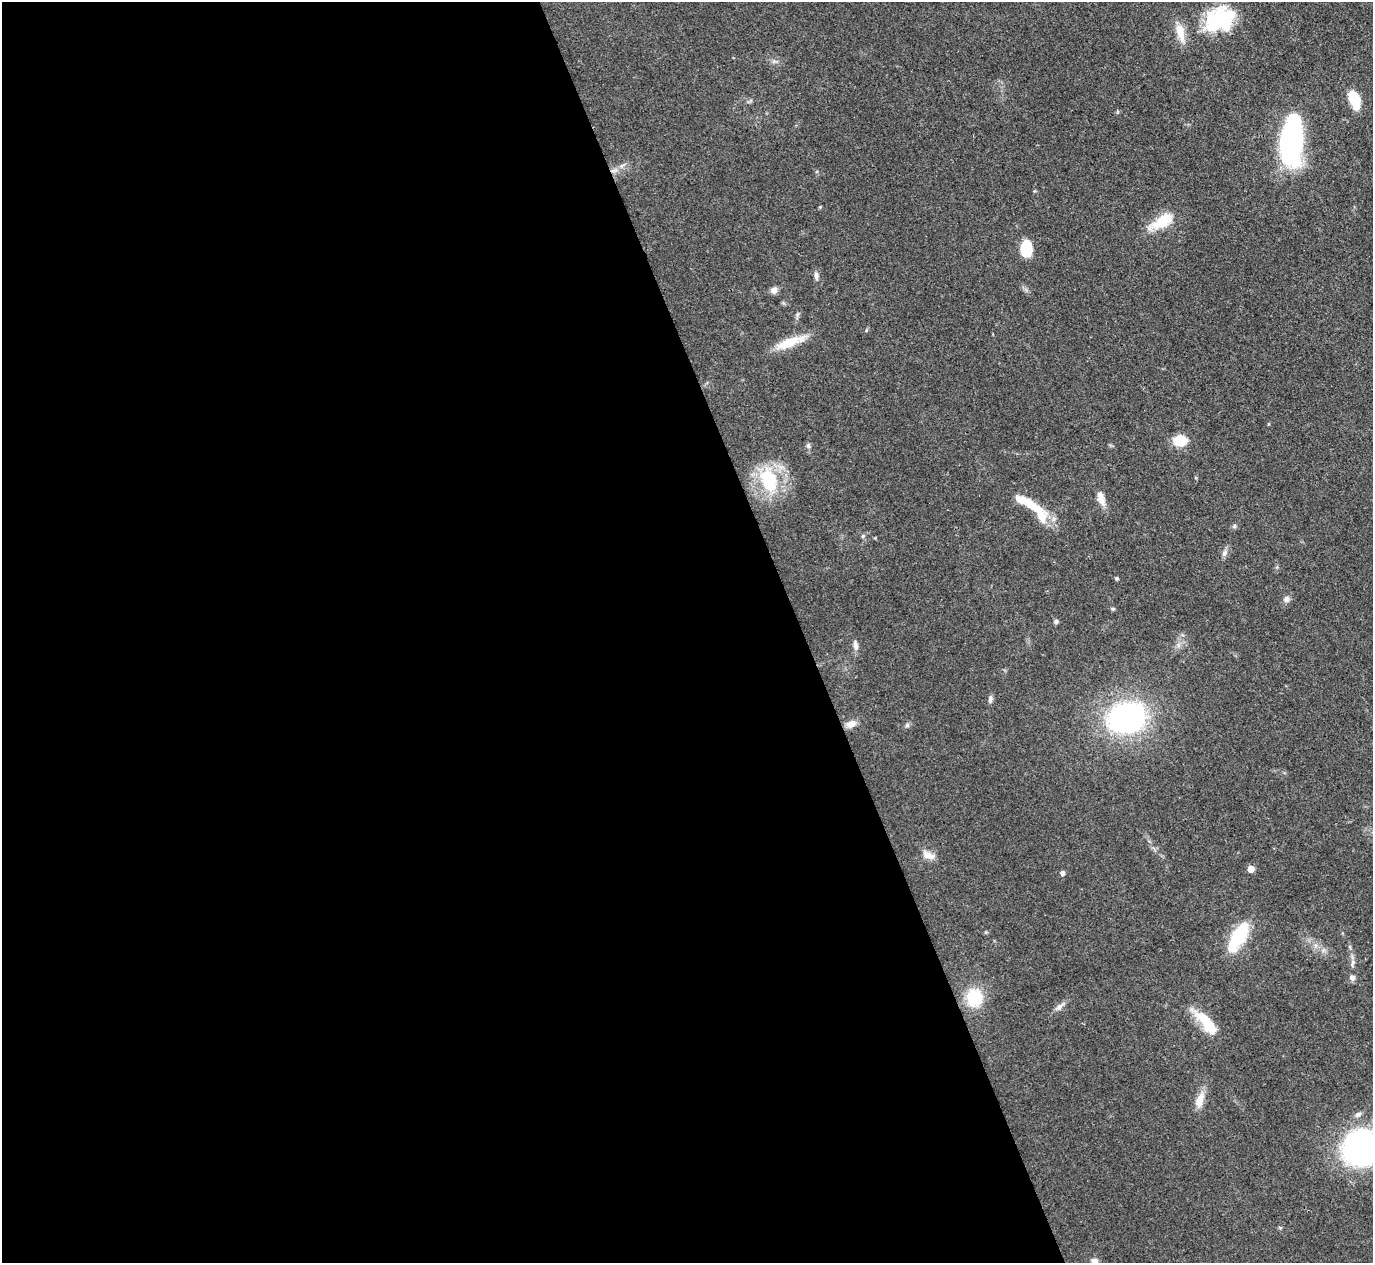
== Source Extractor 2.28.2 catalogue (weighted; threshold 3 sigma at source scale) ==
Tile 9 of 4 x 4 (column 1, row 3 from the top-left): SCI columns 3-1373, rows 1412-2672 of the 5487 x 5475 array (HDU 1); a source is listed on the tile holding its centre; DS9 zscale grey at full resolution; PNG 1375 x 1265 px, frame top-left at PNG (2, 2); no overlay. Shown black and unused: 58% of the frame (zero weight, under 3 of 4 exposures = <1% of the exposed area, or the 3 px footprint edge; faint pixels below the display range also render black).
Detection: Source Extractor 2.28.2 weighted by HDU 2 'WHT'; one run over the whole footprint, this tile lists its part. Background 0.0712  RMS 0.0053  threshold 0.0238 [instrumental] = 3 sigma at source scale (4.5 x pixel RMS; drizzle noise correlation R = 1.50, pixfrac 1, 0.05/0.05 arcsec/px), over >= 5 px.
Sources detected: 48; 3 inside a brighter object's white glare — not listed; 2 inside a brighter listed object's ellipse — not listed separately; the other 43 listed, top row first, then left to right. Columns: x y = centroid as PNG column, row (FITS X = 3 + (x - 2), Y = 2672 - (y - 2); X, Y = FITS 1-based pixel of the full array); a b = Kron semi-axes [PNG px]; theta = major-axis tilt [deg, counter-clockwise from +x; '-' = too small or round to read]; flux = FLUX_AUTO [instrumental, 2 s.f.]
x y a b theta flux
1223 16 45 31 29 38
1180 32 28 10 -77 8.1
1354 100 21 11 -72 14
1292 142 32 16 85 130
622 166 8 6 35 1.8
1034 191 5 4 - 0.5
1162 222 34 14 31 15
1026 248 16 10 -87 16
816 276 11 5 -83 1.9
774 290 9 8 - 2.6
797 315 7 4 72 1
866 330 6 3 71 0.58
790 342 39 10 20 14
1180 441 13 9 0 14
808 446 7 6 - 1.3
769 480 29 18 -74 34
1101 498 19 8 -71 5.4
1030 504 28 11 -38 11
1234 526 7 5 22 1.1
863 536 6 5 - 0.85
1224 553 9 6 64 2.2
1116 578 4 4 - 0.75
1286 599 9 8 - 2.2
1113 609 6 4 -7 0.77
1056 621 6 5 - 1.3
855 645 13 6 -80 2.4
990 699 9 5 83 1.6
1126 718 27 21 9 150
851 724 13 8 16 3.9
907 725 7 5 46 1.1
928 855 16 9 -20 4.7
1251 869 5 5 - 6.7
1062 873 5 5 - 1.6
1238 937 35 14 60 28
1350 947 6 3 -72 0.73
1352 963 13 4 82 1.7
1352 977 8 7 - 2
974 998 18 16 90 22
1059 1006 14 7 40 2.7
1206 1023 35 12 -50 18
1200 1100 22 10 70 6.6
1360 1148 37 36 - 130
1095 1261 9 6 -20 2.1
Isophote crosses this tile's border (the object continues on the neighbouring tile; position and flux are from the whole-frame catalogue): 2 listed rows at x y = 1360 1148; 1095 1261